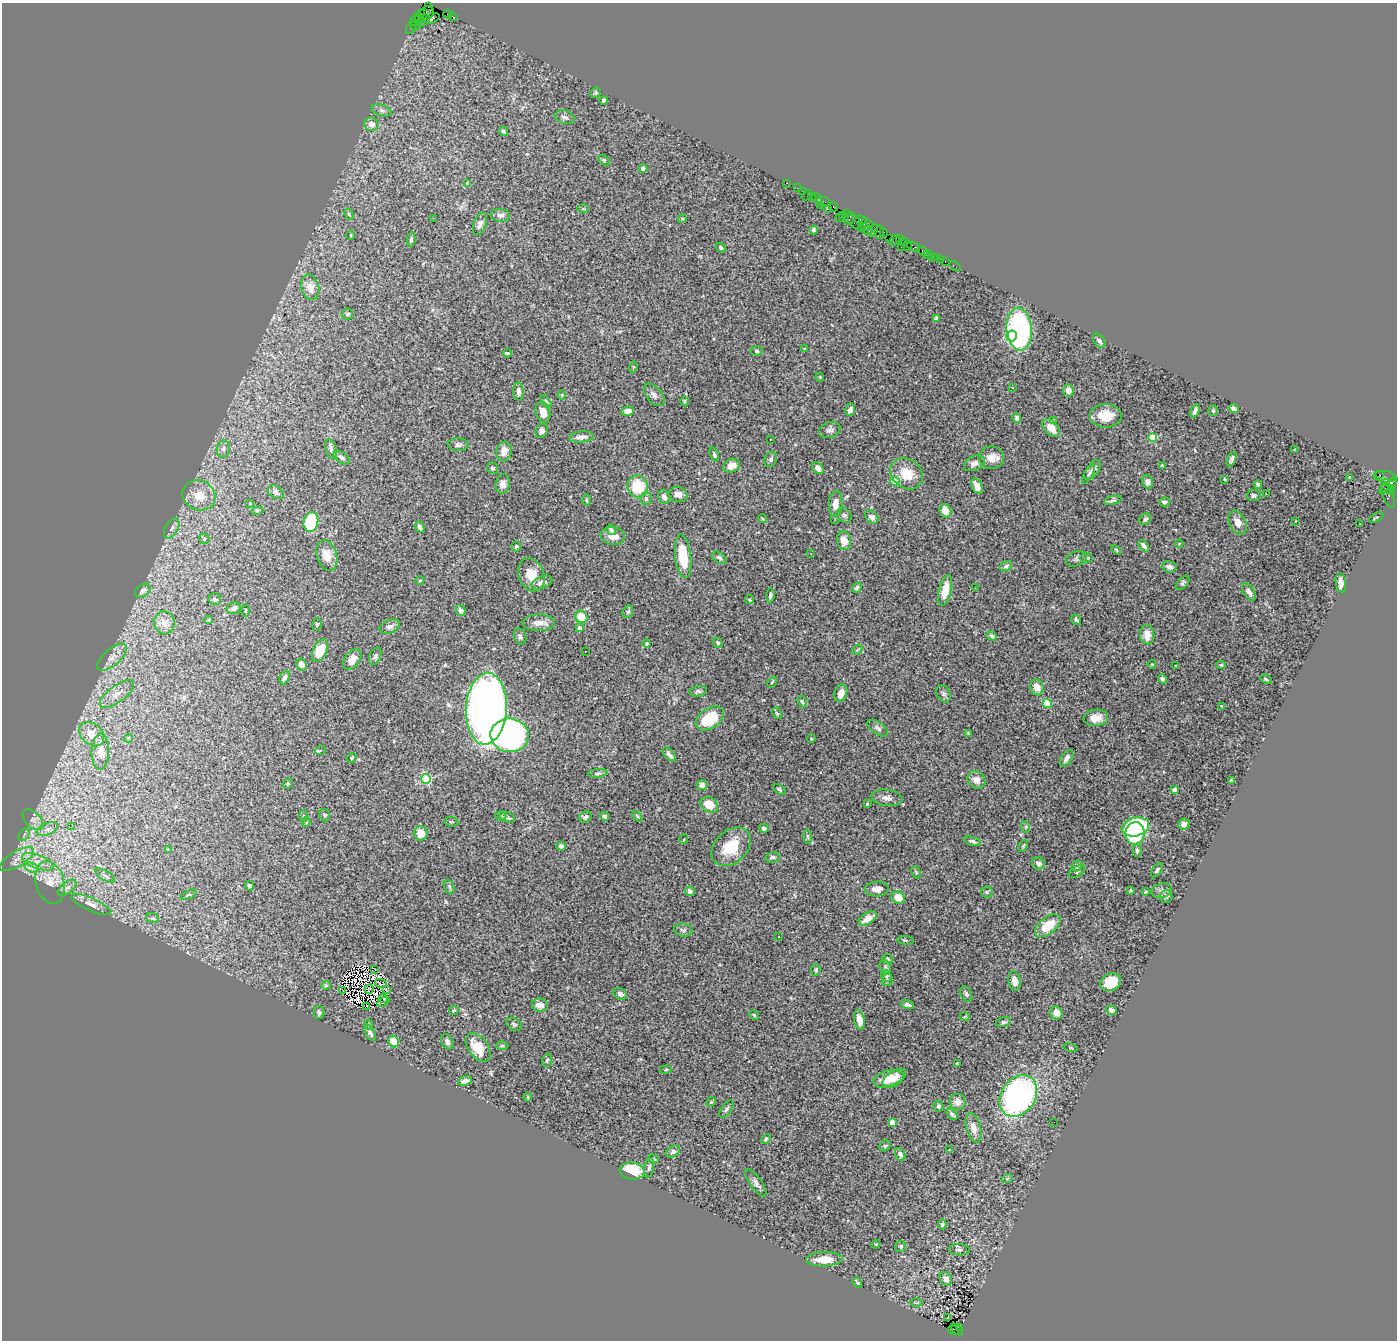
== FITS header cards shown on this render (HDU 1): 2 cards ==
NAXIS1  =                 1395
NAXIS2  =                 1338

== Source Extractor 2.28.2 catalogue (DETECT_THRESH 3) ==
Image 1395 x 1338 px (HDU 1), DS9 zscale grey, 1 PNG px = 1 image px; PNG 1399 x 1342 px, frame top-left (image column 1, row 1338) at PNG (2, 3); each listed source drawn as its Kron ellipse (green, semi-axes under 4 px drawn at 4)
Background 3.16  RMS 0.062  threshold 0.187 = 3 sigma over >= 5 px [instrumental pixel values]
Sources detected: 389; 5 with non-positive FLUX_AUTO (blend fragments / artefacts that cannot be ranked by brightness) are neither listed nor drawn; the other 384 listed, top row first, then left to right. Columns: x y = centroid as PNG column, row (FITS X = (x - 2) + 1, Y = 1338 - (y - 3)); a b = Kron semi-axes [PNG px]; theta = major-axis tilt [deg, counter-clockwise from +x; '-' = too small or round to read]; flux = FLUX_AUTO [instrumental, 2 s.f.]
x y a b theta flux
428 6 3 2 - 110
427 13 8 6 36 800
421 14 3 3 - 160
448 14 4 3 - 330
453 17 4 3 - 180
425 18 5 3 - 490
432 18 8 5 21 1100
420 20 7 3 -63 620
414 21 5 2 - 250
416 25 6 3 50 190
411 27 7 2 64 230
596 93 6 4 40 6.1
604 100 4 3 - 9.7
382 110 10 5 -18 14
565 117 10 6 -19 19
371 124 7 6 - 28
503 131 5 4 - 7.2
604 160 6 4 -45 5.2
643 169 4 4 - 14
787 183 3 2 - 130
468 184 3 3 - 6.7
797 188 2 2 - 100
803 191 3 2 - 160
807 195 6 2 39 590
812 197 3 3 - 240
817 198 5 2 - 83
824 202 7 3 -18 340
820 205 4 3 - 120
833 207 5 3 - 190
583 209 6 4 -1 5.1
828 209 3 3 - 370
349 214 6 4 -62 5.7
846 214 4 3 - 240
500 215 10 6 -5 18
842 215 3 2 - 130
839 217 2 2 - 56
433 218 2 2 - 100
849 218 6 4 68 1100
682 219 5 4 - 4.9
860 220 6 2 -9 480
854 222 8 5 -57 790
868 223 6 3 -34 630
480 224 11 6 71 18
864 226 3 2 - 190
861 228 2 2 - 120
813 230 4 4 - 7.8
868 230 5 4 - 1000
873 230 6 3 63 300
879 232 6 3 84 540
883 232 3 2 - 220
351 235 4 3 - 3.3
890 238 2 2 - 180
411 239 7 4 84 9.8
899 239 3 2 - 200
895 240 6 3 43 450
904 241 3 2 - 170
908 246 5 2 - 360
720 247 5 4 - 8.3
901 247 2 2 - 100
913 247 7 4 -34 600
923 251 5 3 - 300
927 255 5 3 - 80
931 257 2 2 - 44
936 257 3 2 - 160
941 259 3 2 - 79
945 262 3 2 - 110
955 266 6 2 -34 55
310 287 13 9 -74 54
347 314 6 5 - 8.5
936 319 4 3 - 8.8
1019 329 21 12 -86 710
1011 336 5 5 - 290
1099 341 8 5 -53 12
805 349 3 3 - 4
756 351 6 4 -5 7
507 353 4 3 - 6
633 367 5 3 - 4.8
820 377 4 4 - 4.3
1012 387 3 3 - 10
1068 390 6 5 - 20
518 391 9 5 -88 19
562 395 4 4 - 4.3
654 395 13 7 -50 17
684 401 5 3 - 3.9
546 402 7 4 -53 7.9
1234 409 5 4 - 18
850 410 6 5 - 18
1213 410 5 4 - 5.3
627 411 6 4 19 31
1195 411 7 3 70 18
543 412 10 7 -75 38
1106 416 16 12 0 89
1017 418 5 4 - 15
1053 421 4 4 - 23
1051 428 10 6 -51 49
830 430 11 7 20 16
542 431 7 6 - 14
581 437 12 5 6 21
1153 438 4 4 - 210
770 440 3 3 - 9.4
458 445 10 6 -5 13
223 449 8 6 80 17
331 449 10 5 -74 13
1295 450 4 3 - 4.2
504 452 10 7 82 35
714 455 7 4 -71 9.4
342 458 9 5 -34 12
991 458 12 11 - 39
771 459 8 6 66 12
1232 459 8 4 68 9.4
974 463 11 7 24 21
732 466 8 6 25 42
1162 466 3 3 - 5.7
493 468 6 5 - 7.9
818 468 7 5 -46 24
1093 470 12 6 53 18
907 474 17 14 -41 93
1089 474 10 4 63 9
1379 474 3 2 - 800
1349 477 2 2 - 2.9
1385 477 11 5 -6 240
1225 479 3 2 - 5.3
895 481 4 4 - 110
1147 482 6 5 - 14
1386 482 3 3 - 940
503 484 9 7 82 23
1258 484 4 4 - 7.9
1388 485 11 3 40 1200
638 486 11 10 - 150
977 486 8 5 -65 26
1387 488 6 3 -33 780
1391 490 5 4 - 1200
276 492 8 6 -36 15
678 494 9 7 -15 27
1267 494 3 2 - 3.9
199 495 17 15 -25 76
1254 495 7 5 -3 9.9
1388 495 13 5 -68 830
664 497 7 5 -68 19
646 499 6 5 - 9.4
586 500 6 4 89 4.9
1113 500 9 4 14 10
1164 502 5 4 - 14
250 504 4 2 - 2.7
836 504 13 7 87 32
257 511 6 4 16 5.4
945 511 7 5 -60 55
844 515 8 6 -39 14
872 517 8 5 -47 22
1376 517 8 3 30 5.2
763 519 5 3 - 4
835 519 3 2 - 3.5
1145 519 6 5 - 9.5
1296 521 3 3 - 8.1
311 522 10 7 79 230
1238 523 12 8 -66 32
1359 524 3 2 - 5.3
420 527 6 4 -66 16
172 528 11 6 60 18
611 530 5 4 - 11
613 536 12 9 -10 41
204 539 5 5 - 6.7
844 541 9 7 -83 44
1179 544 4 4 - 4
516 546 5 5 - 6.1
1144 546 7 3 -50 17
1116 550 6 3 -46 4.8
811 553 3 3 - 6.2
327 555 16 10 -73 52
683 556 22 8 -83 150
719 558 8 5 -35 12
1086 558 6 5 - 7
1076 559 10 7 18 13
1006 566 6 4 36 9.8
1169 567 7 5 -10 18
531 575 17 12 -68 67
420 581 4 3 - 3.9
542 583 11 6 23 25
1183 583 9 5 48 8.7
1341 583 10 5 -82 22
857 588 5 4 - 9.6
975 588 2 2 - 9.3
945 590 16 6 77 78
143 591 8 6 37 16
1249 592 9 5 -59 15
770 595 7 4 82 9.7
215 599 6 6 - 11
750 600 4 4 - 6.3
234 608 7 5 17 15
246 610 6 3 90 3.9
461 610 6 4 -62 18
628 612 6 5 - 7.2
581 617 6 6 - 87
208 620 4 3 - 4.7
1076 620 6 3 -55 6.9
164 623 11 10 - 32
539 623 16 8 1 34
317 624 6 4 75 7.2
390 626 11 6 23 19
579 628 4 3 - 15
1147 635 9 7 -83 47
520 636 8 6 -68 11
992 636 5 4 - 7.9
718 643 5 4 - 8.2
647 644 4 4 - 5.6
320 650 12 7 64 89
857 650 6 4 44 5.4
585 651 2 2 - 2.9
375 656 9 5 66 10
112 657 18 8 42 38
352 659 11 7 52 37
301 664 6 5 - 21
1152 664 4 3 - 3.6
1221 665 4 3 - 5.5
1176 666 3 2 - 4.6
285 678 7 4 64 12
1162 679 5 4 - 12
1266 679 6 3 -26 5.7
772 682 6 3 54 4.4
1037 687 8 6 -70 35
698 691 9 5 13 11
841 693 9 6 71 30
117 694 20 8 36 41
944 694 9 6 -66 12
802 701 6 4 -62 7
1047 704 4 4 - 170
1222 706 4 3 - 4.2
486 709 36 20 86 3300
777 713 6 4 -65 5.8
710 718 15 10 35 180
1096 718 12 8 8 42
878 728 12 6 -34 13
92 734 14 10 -43 45
969 734 4 4 - 5.8
510 735 19 16 -5 1600
128 738 4 4 - 4.2
811 739 4 3 - 3.6
321 751 5 4 - 7.7
100 752 18 9 88 40
669 755 8 4 -48 14
352 758 5 4 - 4.7
1067 758 9 5 57 20
598 773 10 4 5 9
426 779 5 4 - 380
976 780 9 8 - 34
1231 781 4 3 - 4.5
288 784 5 4 - 6
702 785 5 5 - 22
779 789 7 4 -34 7.9
1174 790 4 4 - 41
887 798 15 8 -8 25
867 804 3 2 - 3.2
709 805 9 7 -32 84
325 815 6 5 - 8.5
303 816 5 3 - 4.4
501 816 5 4 - 7.8
605 816 4 3 - 14
637 816 6 3 -46 4.8
507 817 8 5 -26 10
585 817 7 5 28 13
33 820 12 7 -46 25
306 822 4 4 - 4.3
451 822 7 4 -6 5.8
1184 824 6 5 - 25
71 827 4 3 - 39
1026 827 6 4 -72 5.4
1135 827 14 9 15 430
764 828 5 4 - 13
47 829 11 6 24 21
421 833 7 7 - 61
1135 833 11 9 81 280
24 835 7 4 55 9.2
807 837 7 3 -81 5.2
684 839 5 3 - 3.5
973 841 8 4 -17 13
561 846 4 4 - 13
1023 846 7 4 61 5.7
731 847 22 16 43 130
168 849 3 3 - 12
1137 850 6 4 -88 7.7
772 857 7 5 12 10
17 859 19 7 31 43
38 862 16 7 -20 43
1038 863 7 5 -28 19
1077 866 6 5 - 12
32 868 7 4 -19 14
1157 870 8 4 56 8.8
916 872 6 4 -66 5.4
1077 872 9 5 31 9.4
105 875 11 4 -32 14
50 883 22 14 -76 70
249 886 5 4 - 10
449 887 7 5 -69 6.9
67 888 11 5 37 17
877 889 12 7 4 32
1130 890 4 3 - 4.9
690 891 5 4 - 13
1162 891 10 7 14 16
987 892 5 5 - 6.7
1145 892 3 2 - 3.9
189 895 8 4 21 6.6
1166 897 6 6 - 8.8
898 898 7 6 - 73
91 904 21 6 -25 32
153 918 6 5 - 7.9
868 918 10 5 33 47
1048 926 15 8 37 110
683 930 9 6 -8 11
778 936 3 2 - 8.1
905 940 8 3 -5 5.3
887 959 6 5 - 7
885 967 7 5 -71 7.2
375 970 3 2 - 4.6
816 970 6 4 84 8.7
886 976 6 5 - 9.3
887 980 6 5 - 7.4
1014 981 10 6 -79 25
1111 982 11 8 25 100
381 983 6 2 -17 1.5
326 985 5 4 - 4.6
369 989 5 2 - 3.9
386 990 3 2 - 5.3
343 991 3 2 - 5.5
620 994 7 5 -29 13
966 994 8 5 -62 10
383 999 5 2 - 4.5
383 1002 6 2 31 3.6
540 1005 8 6 -9 34
907 1005 6 4 -14 11
367 1006 3 2 - 24
454 1010 5 4 - 4.8
1111 1010 5 4 - 13
319 1012 7 5 -78 8.5
1056 1013 6 6 - 40
754 1015 5 3 - 4.3
965 1017 5 3 - 3.9
859 1020 10 5 -78 40
1003 1022 7 5 13 9
514 1024 8 6 -28 11
369 1025 5 4 - 5.5
370 1033 9 5 -60 14
394 1041 6 5 - 58
447 1042 8 5 -63 14
502 1046 6 4 0 5.9
478 1047 16 9 -53 95
1071 1048 7 4 -13 5.4
547 1060 7 5 71 6.9
957 1063 3 2 - 4.9
666 1070 6 3 10 4.1
894 1078 13 6 31 43
889 1079 15 8 13 74
465 1081 7 4 18 19
1018 1096 22 17 56 1200
528 1097 4 3 - 3.3
711 1102 5 4 - 5.5
958 1102 8 8 - 26
938 1106 5 5 - 11
726 1109 10 5 53 11
952 1114 6 4 -43 11
892 1122 4 4 - 63
1054 1122 2 2 - 12
974 1128 15 7 -76 40
766 1139 5 4 - 7.7
885 1146 6 5 - 5.7
949 1150 3 2 - 3.7
673 1152 7 5 33 13
900 1154 7 4 -64 15
654 1159 5 4 - 7.6
649 1168 10 5 80 9.8
632 1171 12 8 -8 150
1007 1179 5 3 - 6
756 1183 16 6 -56 19
942 1224 5 4 - 11
876 1244 5 3 - 3.6
901 1246 5 5 - 10
959 1250 10 5 -3 14
824 1259 18 7 2 65
946 1279 7 5 -55 20
857 1283 5 4 - 8.6
916 1303 6 4 -2 4.8
948 1318 4 2 - 6.9
959 1327 3 3 - 420
957 1329 7 3 -48 530
953 1330 5 3 - 470
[5 non-positive-flux detections neither listed nor drawn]